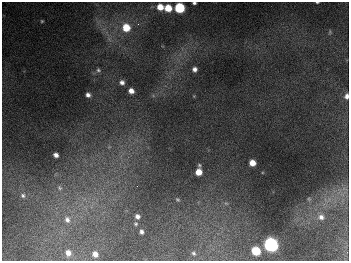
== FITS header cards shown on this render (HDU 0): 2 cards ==
NAXIS1  =                  347
NAXIS2  =                  259

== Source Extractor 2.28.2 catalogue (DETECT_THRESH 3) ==
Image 347 x 259 px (HDU 0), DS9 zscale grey, 1 PNG px = 1 image px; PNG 351 x 263 px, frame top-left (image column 1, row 259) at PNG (2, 2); no overlay
Background 672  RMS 51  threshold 153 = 3 sigma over >= 5 px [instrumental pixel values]
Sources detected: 32; all 32 listed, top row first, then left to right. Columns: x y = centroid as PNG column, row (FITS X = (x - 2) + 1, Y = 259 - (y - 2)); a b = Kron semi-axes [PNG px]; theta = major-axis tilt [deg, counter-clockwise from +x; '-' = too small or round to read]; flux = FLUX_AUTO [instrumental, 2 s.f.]
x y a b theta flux
317 2 3 2 - 3.3e+03
194 3 4 3 - 6.3e+03
160 7 6 6 - 4.4e+04
168 8 6 6 - 6.5e+04
179 8 6 6 - 2.6e+05
42 21 4 4 - 3.7e+03
138 24 4 4 - 5.6e+03
126 28 8 7 - 8.3e+04
330 32 5 5 - 4.7e+03
195 69 5 5 - 1.3e+04
98 70 6 5 - 6.8e+03
122 82 6 5 - 1.3e+04
131 91 5 5 - 2.2e+04
88 95 5 4 - 1.2e+04
346 96 6 5 - 1.4e+04
56 155 5 4 - 1.5e+04
252 163 6 5 - 3.5e+04
199 172 6 5 - 3.8e+04
60 188 8 7 - 1.3e+04
23 195 7 6 - 1.1e+04
177 199 5 4 - 4.2e+03
309 199 5 4 - 3.9e+03
137 216 6 5 - 1.3e+04
321 217 8 7 - 1.6e+04
67 220 11 8 -68 2.3e+04
136 224 5 5 - 5.5e+03
141 232 4 3 - 9.7e+03
271 245 7 6 - 1.1e+06
256 251 6 6 - 1.2e+05
68 253 7 6 - 2.0e+04
193 253 5 4 - 5.6e+03
95 254 5 5 - 2.2e+04
At the frame edge (FLAGS 8, measured only in part): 3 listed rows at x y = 317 2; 194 3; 346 96